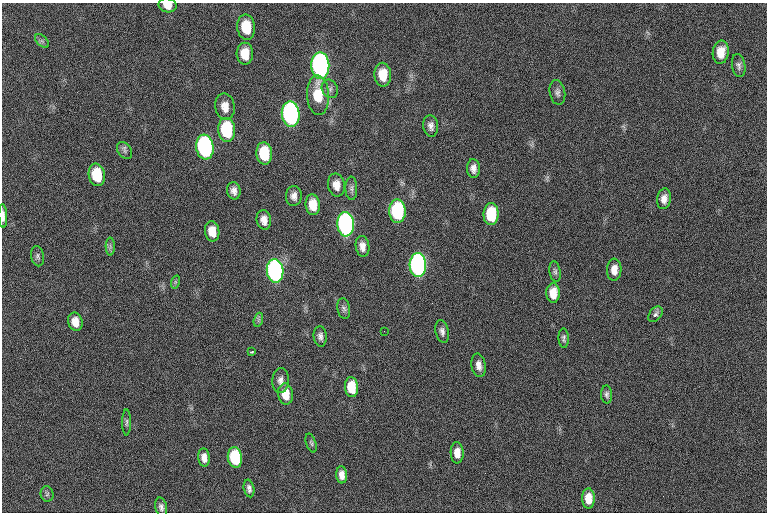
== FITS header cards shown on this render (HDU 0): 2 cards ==
NAXIS1  =                 765  / length of data axis 1
NAXIS2  =                 510  / length of data axis 2

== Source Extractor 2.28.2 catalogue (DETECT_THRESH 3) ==
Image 765 x 510 px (HDU 0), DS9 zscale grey, 1 PNG px = 1 image px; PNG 769 x 514 px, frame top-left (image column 1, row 510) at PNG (2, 3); each listed source drawn as its Kron ellipse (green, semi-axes under 4 px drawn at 4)
Background 69.6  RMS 14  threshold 43.5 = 3 sigma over >= 5 px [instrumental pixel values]
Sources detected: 65; all 65 listed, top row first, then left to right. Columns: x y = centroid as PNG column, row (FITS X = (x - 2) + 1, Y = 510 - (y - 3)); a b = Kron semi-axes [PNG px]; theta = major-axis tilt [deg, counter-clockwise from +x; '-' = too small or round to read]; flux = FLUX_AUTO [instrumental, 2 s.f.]
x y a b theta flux
168 5 9 7 -11 8100
246 27 12 9 -84 26000
42 41 8 5 -45 2600
721 52 11 8 83 13000
245 54 11 8 -87 16000
320 66 13 9 -88 360000
739 66 12 6 -80 3600
383 75 12 8 -87 18000
330 89 9 7 -63 3500
557 92 12 7 -79 4200
318 95 20 11 -87 27000
225 107 13 9 -81 9800
291 114 12 9 -86 330000
431 126 11 7 -83 4800
227 130 12 8 -85 64000
205 147 12 9 -83 240000
125 151 9 6 -55 2900
264 153 11 8 -85 40000
473 168 9 6 -87 5400
97 175 11 8 -79 32000
336 185 11 8 -79 9300
351 188 12 6 -88 3100
234 191 9 6 -79 5000
294 196 10 8 87 5400
664 199 10 7 81 6500
313 205 10 7 -84 16000
397 211 11 8 -89 110000
491 214 11 7 89 46000
3 216 12 3 -87 5700
264 220 10 7 -81 7600
346 224 12 8 -87 360000
212 231 10 7 -80 12000
362 246 10 7 -83 6900
110 247 9 4 -90 2600
37 256 10 6 -80 2600
418 265 12 8 -89 420000
614 270 11 7 87 8900
275 271 12 8 -85 360000
555 272 10 5 -81 2700
175 282 7 4 72 1700
553 293 10 6 -90 14000
344 309 10 6 -81 2800
655 314 9 6 52 3400
258 320 7 4 71 2000
75 322 9 7 -76 9100
384 331 2 2 - 7100
442 331 11 6 -78 4200
320 336 10 6 -84 3900
564 338 10 5 -88 2500
251 352 4 2 - 1200
479 365 12 7 -80 6500
281 380 12 8 89 5800
351 387 10 6 -86 27000
285 394 11 7 -83 16000
607 395 9 5 -88 2700
127 422 13 4 90 2400
311 443 10 5 -71 1900
457 453 10 6 -88 10000
235 457 10 7 -82 60000
204 458 9 5 -84 6400
342 475 8 5 -86 6000
249 488 9 5 -77 3400
47 494 8 6 -77 2400
588 498 10 6 -88 16000
161 507 9 6 -76 3500
At the frame edge (FLAGS 8, measured only in part): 2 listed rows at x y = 168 5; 3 216